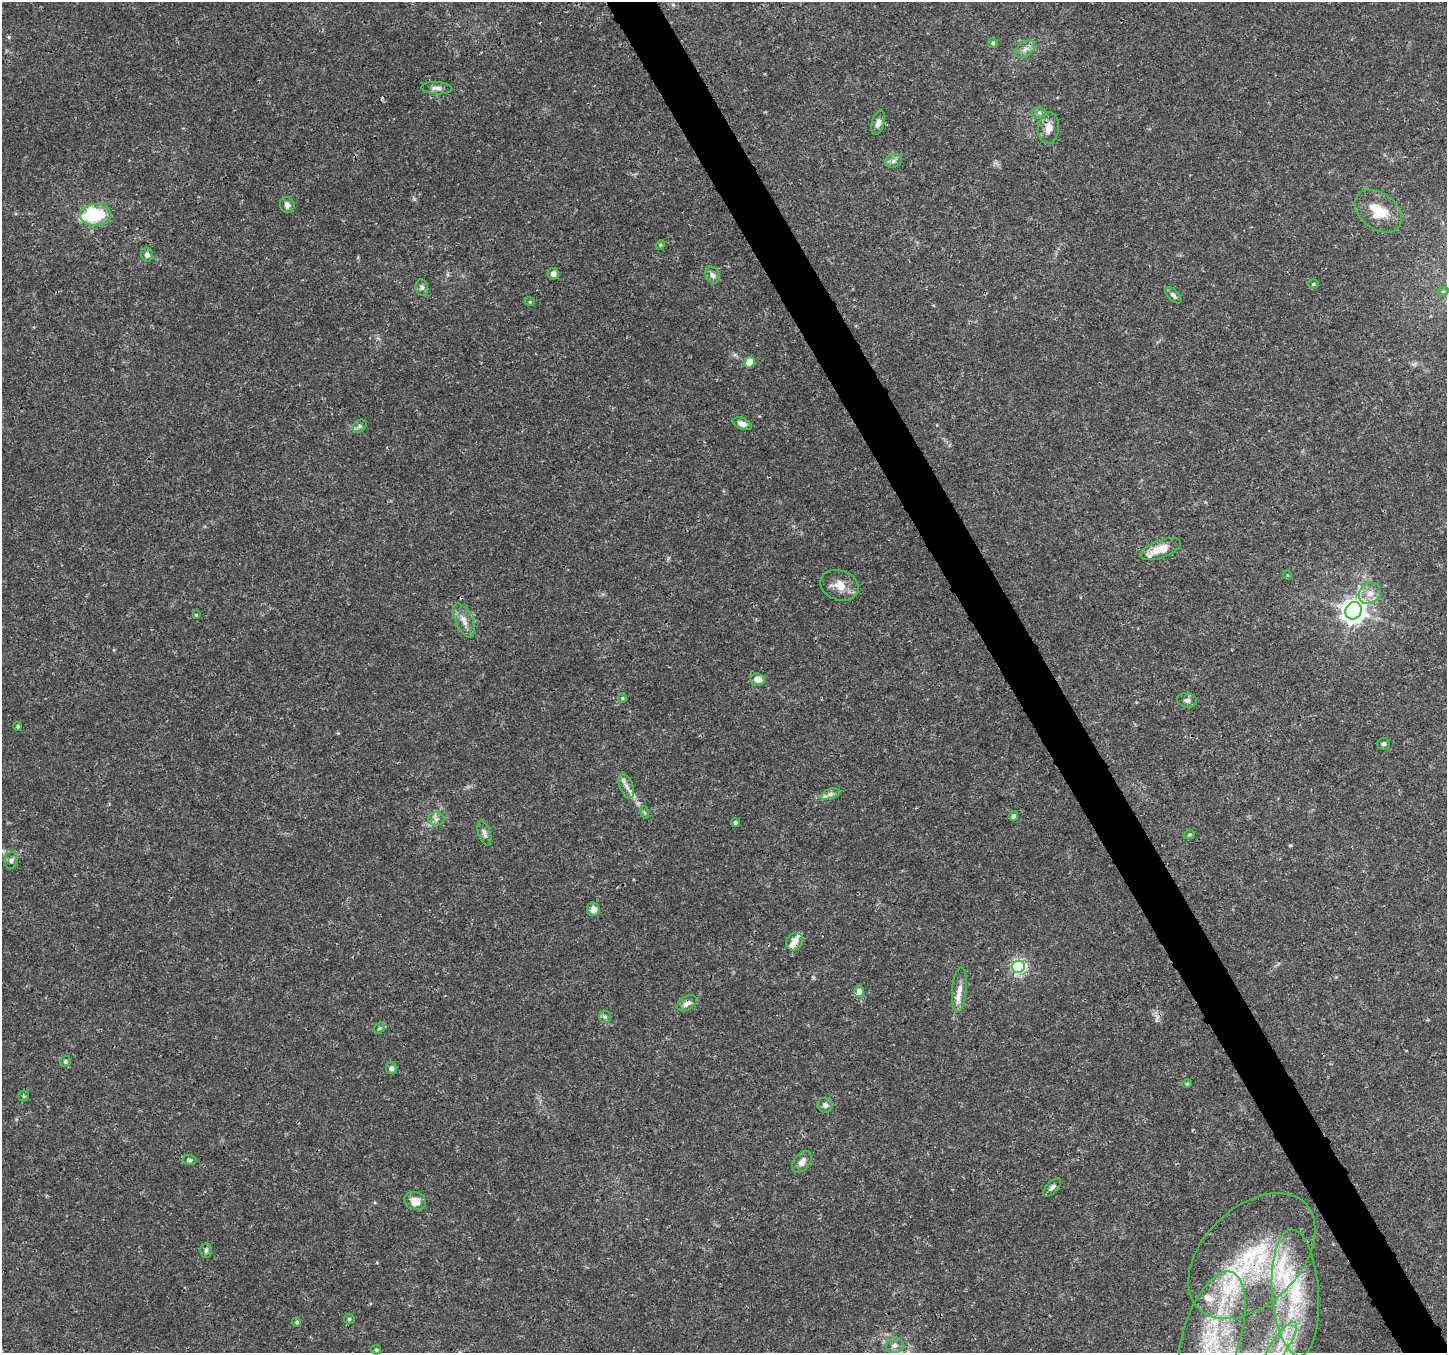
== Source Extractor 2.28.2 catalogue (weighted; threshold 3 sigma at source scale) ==
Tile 6 of 4 x 4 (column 2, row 2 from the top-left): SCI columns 1453-2897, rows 2868-4218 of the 5790 x 5675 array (HDU 1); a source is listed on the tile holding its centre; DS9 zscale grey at full resolution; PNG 1449 x 1355 px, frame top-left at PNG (2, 2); each listed source drawn as its Kron ellipse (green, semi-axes under 4 px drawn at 4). Shown black and unused: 3% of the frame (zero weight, under 3 of 4 exposures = <1% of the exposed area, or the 3 px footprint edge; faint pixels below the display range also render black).
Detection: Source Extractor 2.28.2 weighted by HDU 2 'WHT'; one run over the whole footprint, this tile lists its part. Background 0.0206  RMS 0.0019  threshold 0.00843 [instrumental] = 3 sigma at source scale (4.5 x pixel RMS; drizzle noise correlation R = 1.50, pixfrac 1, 0.0396/0.0396 arcsec/px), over >= 5 px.
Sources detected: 77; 8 inside a brighter listed object's ellipse — not listed separately; the other 69 listed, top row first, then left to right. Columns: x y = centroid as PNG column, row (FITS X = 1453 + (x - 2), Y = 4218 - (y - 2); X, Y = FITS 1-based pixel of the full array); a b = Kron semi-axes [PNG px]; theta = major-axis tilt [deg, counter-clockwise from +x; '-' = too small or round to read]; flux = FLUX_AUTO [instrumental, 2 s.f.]
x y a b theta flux
993 43 5 5 - 0.29
1025 49 11 7 35 1
437 88 15 6 -3 0.9
1039 113 6 6 - 0.47
878 123 12 6 75 0.97
1049 128 16 10 86 1.9
893 161 8 6 17 0.69
287 205 8 7 - 0.88
1378 211 26 18 -37 5.4
96 215 16 11 -1 11
660 245 5 4 - 0.19
147 255 7 6 - 0.75
553 274 6 5 - 1.1
712 275 9 6 -63 0.77
1313 284 5 4 - 0.28
422 288 8 6 -75 0.51
1443 291 6 3 20 0.24
1173 295 10 5 -45 0.56
530 302 5 3 - 0.16
749 362 5 5 - 3.4
742 424 10 5 -22 1
360 426 7 6 - 0.5
1161 549 21 9 19 3.4
1287 575 4 3 - 0.16
840 585 19 14 -20 2.7
1370 593 12 10 37 1.7
1353 611 9 8 - 150
196 615 3 2 - 0.18
464 620 18 8 -66 1.6
758 679 7 6 - 1.9
622 698 4 4 - 0.2
1187 700 10 7 -10 0.68
18 726 4 4 - 0.25
1384 744 6 6 - 0.42
626 786 13 6 -69 1.1
830 794 10 5 18 0.72
644 812 6 4 -71 0.26
1013 816 5 4 - 0.55
436 819 8 6 0 0.67
735 823 4 4 - 0.45
484 833 13 6 -73 0.76
1189 835 5 3 - 0.22
11 861 8 6 88 0.53
593 909 6 6 - 1.5
795 941 9 8 - 1.4
1018 967 6 6 - 38
959 990 22 7 85 1.6
859 992 5 5 - 2.2
687 1003 11 7 30 0.88
605 1017 6 6 - 0.39
379 1028 6 4 60 0.27
65 1061 6 5 - 0.27
391 1068 6 5 - 0.81
1187 1084 5 4 - 0.22
24 1096 5 5 - 0.26
825 1105 8 7 - 0.66
190 1160 7 5 -2 0.35
802 1162 12 8 52 1.2
1052 1187 11 5 46 0.65
415 1201 11 9 -21 2
206 1250 7 5 89 0.45
1252 1256 75 48 44 33
1295 1293 63 23 -86 20
349 1319 5 5 - 0.28
297 1322 5 4 - 0.26
1211 1337 68 29 73 24
895 1345 9 7 18 0.88
1280 1345 27 8 56 4.8
376 1350 5 4 - 0.23
Overlapping masked pixels (flux is a lower limit): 3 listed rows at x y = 795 941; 1252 1256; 1211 1337
Isophote crosses this tile's border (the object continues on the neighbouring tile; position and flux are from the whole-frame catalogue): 1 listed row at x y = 1211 1337